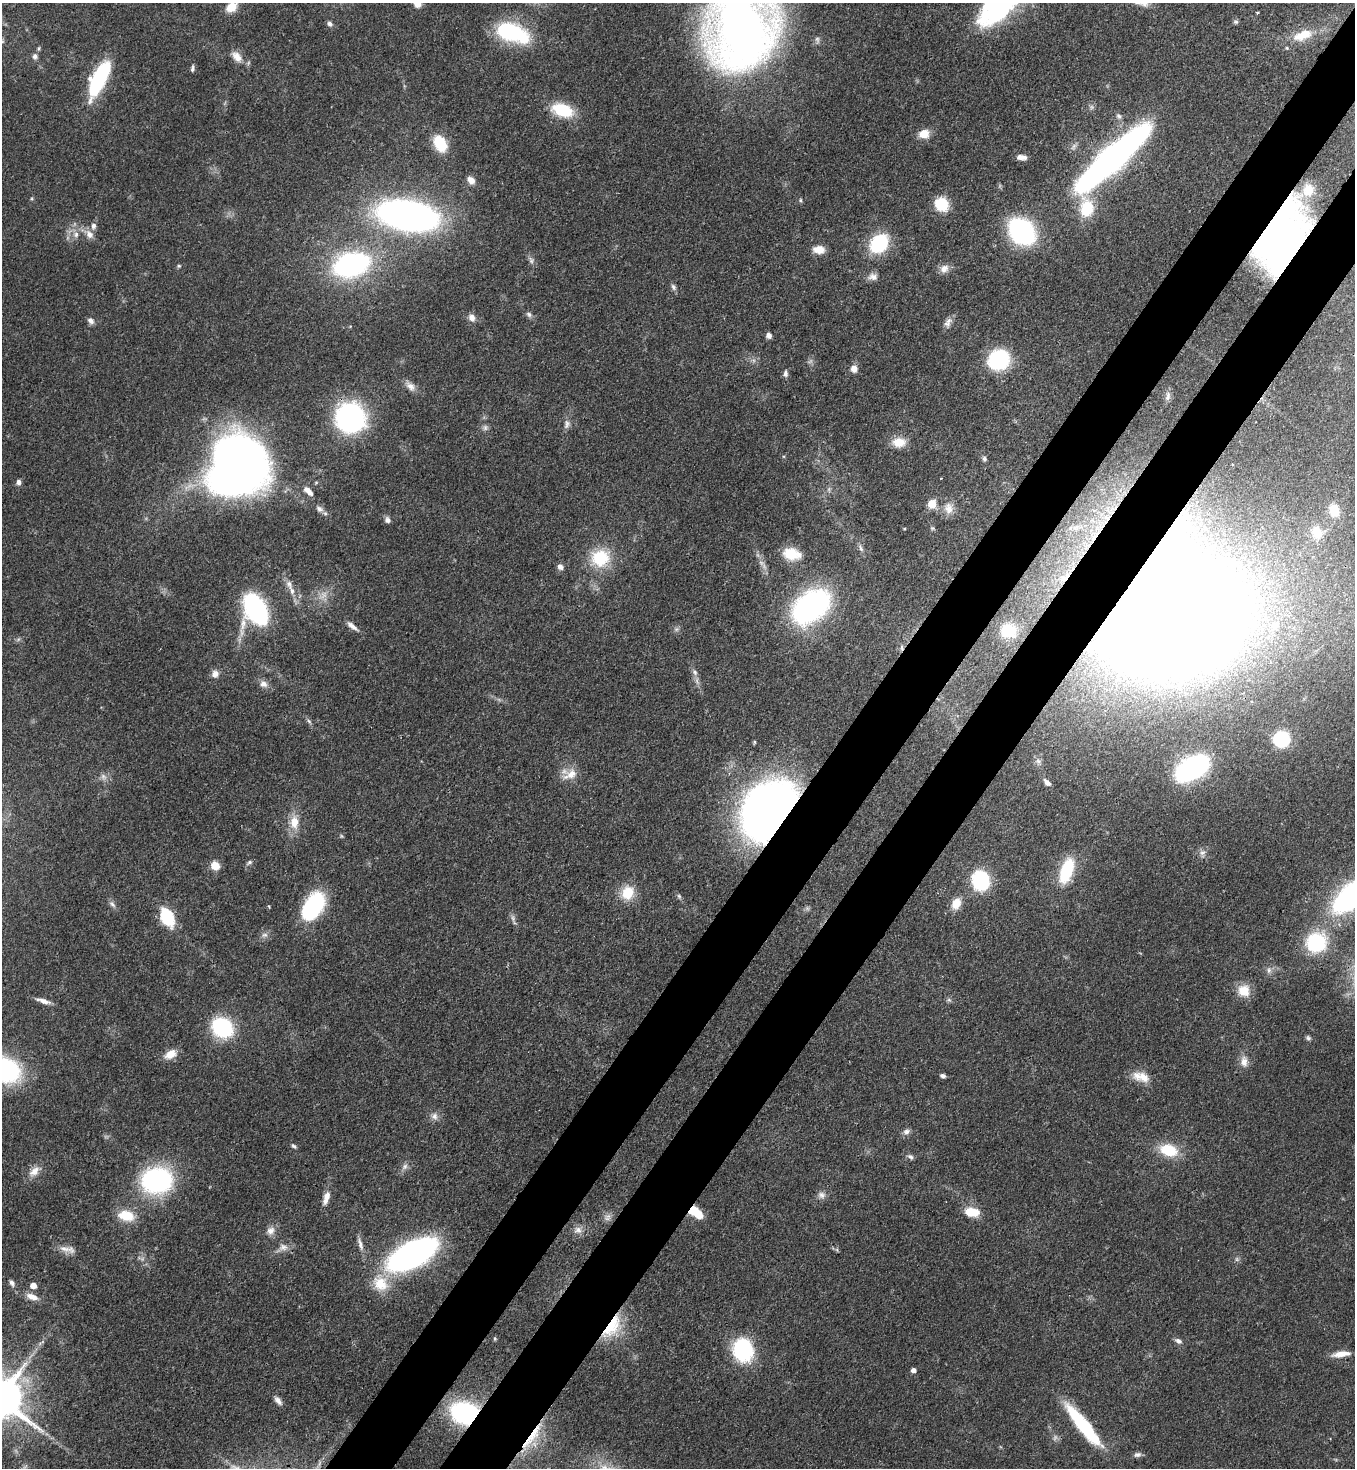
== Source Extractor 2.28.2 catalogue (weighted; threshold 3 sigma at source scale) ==
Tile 10 of 4 x 4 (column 2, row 3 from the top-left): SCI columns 1579-2931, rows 1524-2989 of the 6002 x 5979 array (HDU 1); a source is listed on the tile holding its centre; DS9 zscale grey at full resolution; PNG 1357 x 1470 px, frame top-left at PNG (2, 3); no overlay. Shown black and unused: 9% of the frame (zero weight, under 3 of 4 exposures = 7% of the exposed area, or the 3 px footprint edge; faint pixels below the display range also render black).
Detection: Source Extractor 2.28.2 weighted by HDU 2 'WHT'; one run over the whole footprint, this tile lists its part. Background 0.0889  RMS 0.0039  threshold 0.0176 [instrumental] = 3 sigma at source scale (4.5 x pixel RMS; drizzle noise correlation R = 1.50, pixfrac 1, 0.05/0.05 arcsec/px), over >= 5 px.
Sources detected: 161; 5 too faint to see at this stretch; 2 inside a brighter object's white glare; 1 cosmic-ray / hot-pixel residue — not listed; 3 inside a brighter listed object's ellipse — not listed separately; the other 150 listed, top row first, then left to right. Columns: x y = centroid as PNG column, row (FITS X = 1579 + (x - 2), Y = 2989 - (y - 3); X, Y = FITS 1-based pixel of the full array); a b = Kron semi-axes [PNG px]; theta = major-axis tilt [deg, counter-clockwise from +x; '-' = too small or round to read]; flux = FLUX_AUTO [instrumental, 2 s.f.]
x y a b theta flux
417 4 10 8 -39 2.5
994 6 53 33 64 49
231 7 14 10 39 6.1
1258 13 3 3 - 0.68
1236 22 7 5 0 0.74
330 24 8 6 -44 1.3
742 29 70 59 76 320
511 32 31 16 -19 43
1302 35 26 12 21 8.4
35 56 8 6 85 1.4
237 57 18 10 -47 4.4
192 68 9 4 85 0.99
99 79 34 12 64 45
562 110 23 13 -18 17
1119 116 8 7 - 1.2
924 134 11 9 17 5.7
440 143 16 11 -63 14
1021 157 11 5 -6 2.6
1112 158 60 12 42 400
471 180 10 7 -46 2.8
1308 190 11 10 - 3.5
800 200 6 4 -90 0.5
942 204 14 13 - 11
1087 208 20 15 89 15
408 215 39 19 -10 250
1022 231 17 12 -45 110
76 234 9 7 88 1.8
89 234 13 9 -51 3
1280 236 43 30 64 280
879 243 17 13 48 30
819 249 13 9 -4 4.4
531 260 10 7 -66 1.4
351 265 18 12 17 160
179 266 5 4 - 0.54
944 269 13 10 40 2.9
873 277 13 10 -1 2.3
673 287 9 6 -61 1.2
529 314 8 6 -53 1.1
472 318 10 8 -63 2.3
91 321 9 7 -39 1.6
948 322 15 8 61 2.3
769 335 6 6 - 1.8
999 360 20 18 30 35
854 369 8 7 - 2.7
785 373 9 6 -90 1.2
410 386 15 9 -44 2.8
1168 396 14 7 76 1.7
350 418 25 24 - 78
567 424 13 7 73 1.9
485 428 9 6 76 1.1
899 442 16 11 -1 6
242 457 41 28 -18 280
984 459 7 6 - 0.93
18 482 7 6 - 1.3
308 491 14 6 -43 3.1
932 504 5 5 - 17
949 508 16 13 -81 4.4
319 509 11 7 -38 1.9
1334 510 16 12 -76 7.4
388 520 8 6 -71 1.5
933 528 6 5 - 0.6
1317 533 18 14 -72 7.7
861 548 13 5 -67 1.3
791 554 21 13 -11 9.5
600 558 23 21 20 18
560 567 7 6 - 1.8
1065 578 16 7 36 3.1
289 584 13 7 -67 2.6
811 606 31 20 39 110
256 609 22 14 -62 89
1172 617 93 80 31 1600
1275 625 14 11 56 5
352 626 19 6 -38 2.4
1008 631 15 14 - 14
695 672 10 6 -54 1.5
215 674 9 8 - 2.5
263 684 11 9 -4 2.2
309 721 7 4 -45 0.8
1281 739 9 9 - 41
754 742 4 4 - 0.54
1038 761 7 6 - 1.2
1192 768 20 11 32 130
570 774 23 13 25 5.5
103 776 9 7 -43 1.7
1047 782 9 5 -42 1.9
768 810 51 37 52 310
294 822 18 11 -89 6.4
1202 853 8 8 - 1.7
249 862 7 5 27 0.85
215 866 10 9 - 4.5
1067 870 28 13 71 18
981 881 11 10 - 54
628 893 18 15 65 9.1
679 896 7 4 -45 0.73
1353 896 30 14 39 140
956 903 14 10 64 5
112 904 11 6 -49 1.4
269 906 5 3 - 0.35
313 907 27 16 58 39
167 917 10 7 -63 40
513 918 8 6 -70 1.2
264 935 9 6 15 1.4
1316 942 19 18 - 29
1269 970 9 6 90 1.4
1244 990 15 14 - 6.8
949 1000 6 4 -18 0.72
43 1001 18 5 -16 2.5
222 1028 14 11 -36 58
1308 1038 7 5 -55 0.83
170 1054 15 10 28 4.7
1244 1062 16 10 -85 3.4
5 1070 26 20 -29 61
943 1076 7 5 -12 1.1
1137 1076 17 13 -58 4.8
434 1116 10 9 - 2.1
906 1132 9 8 - 1.6
294 1146 8 4 -39 0.82
1169 1150 22 14 -17 13
910 1157 8 6 -41 1.1
405 1166 9 7 58 1.6
34 1171 17 10 46 3.8
157 1180 24 19 1 76
821 1195 11 9 5 2
326 1198 18 7 72 3.6
972 1212 16 9 -6 8.3
698 1214 12 10 -26 7.2
126 1216 19 12 -12 9.2
607 1217 11 8 63 1.9
578 1230 11 9 -7 2.4
271 1231 13 10 54 2.8
360 1244 19 6 -74 2.4
283 1247 14 10 7 3.1
67 1249 24 8 -11 3.3
837 1250 6 4 -72 0.53
412 1254 32 15 28 200
12 1283 9 6 -58 1.3
380 1283 24 20 -52 11
33 1285 5 5 - 3.6
32 1297 16 8 -20 3.5
612 1327 35 16 54 16
495 1338 5 4 - 0.48
1178 1341 9 6 -28 1.6
743 1350 27 22 -77 28
1341 1354 21 6 8 5
913 1370 4 4 - 2.1
278 1401 12 6 -50 1.9
464 1413 26 21 -11 46
1083 1425 54 11 -51 32
532 1437 48 9 55 13
1137 1455 10 7 12 1.4
Overlapping masked pixels (flux is a lower limit): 7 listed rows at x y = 1280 236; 1065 578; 1172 617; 768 810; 612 1327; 464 1413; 532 1437
Isophote crosses this tile's border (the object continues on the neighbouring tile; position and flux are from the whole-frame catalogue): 6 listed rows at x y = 417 4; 994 6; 231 7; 742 29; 1353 896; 5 1070